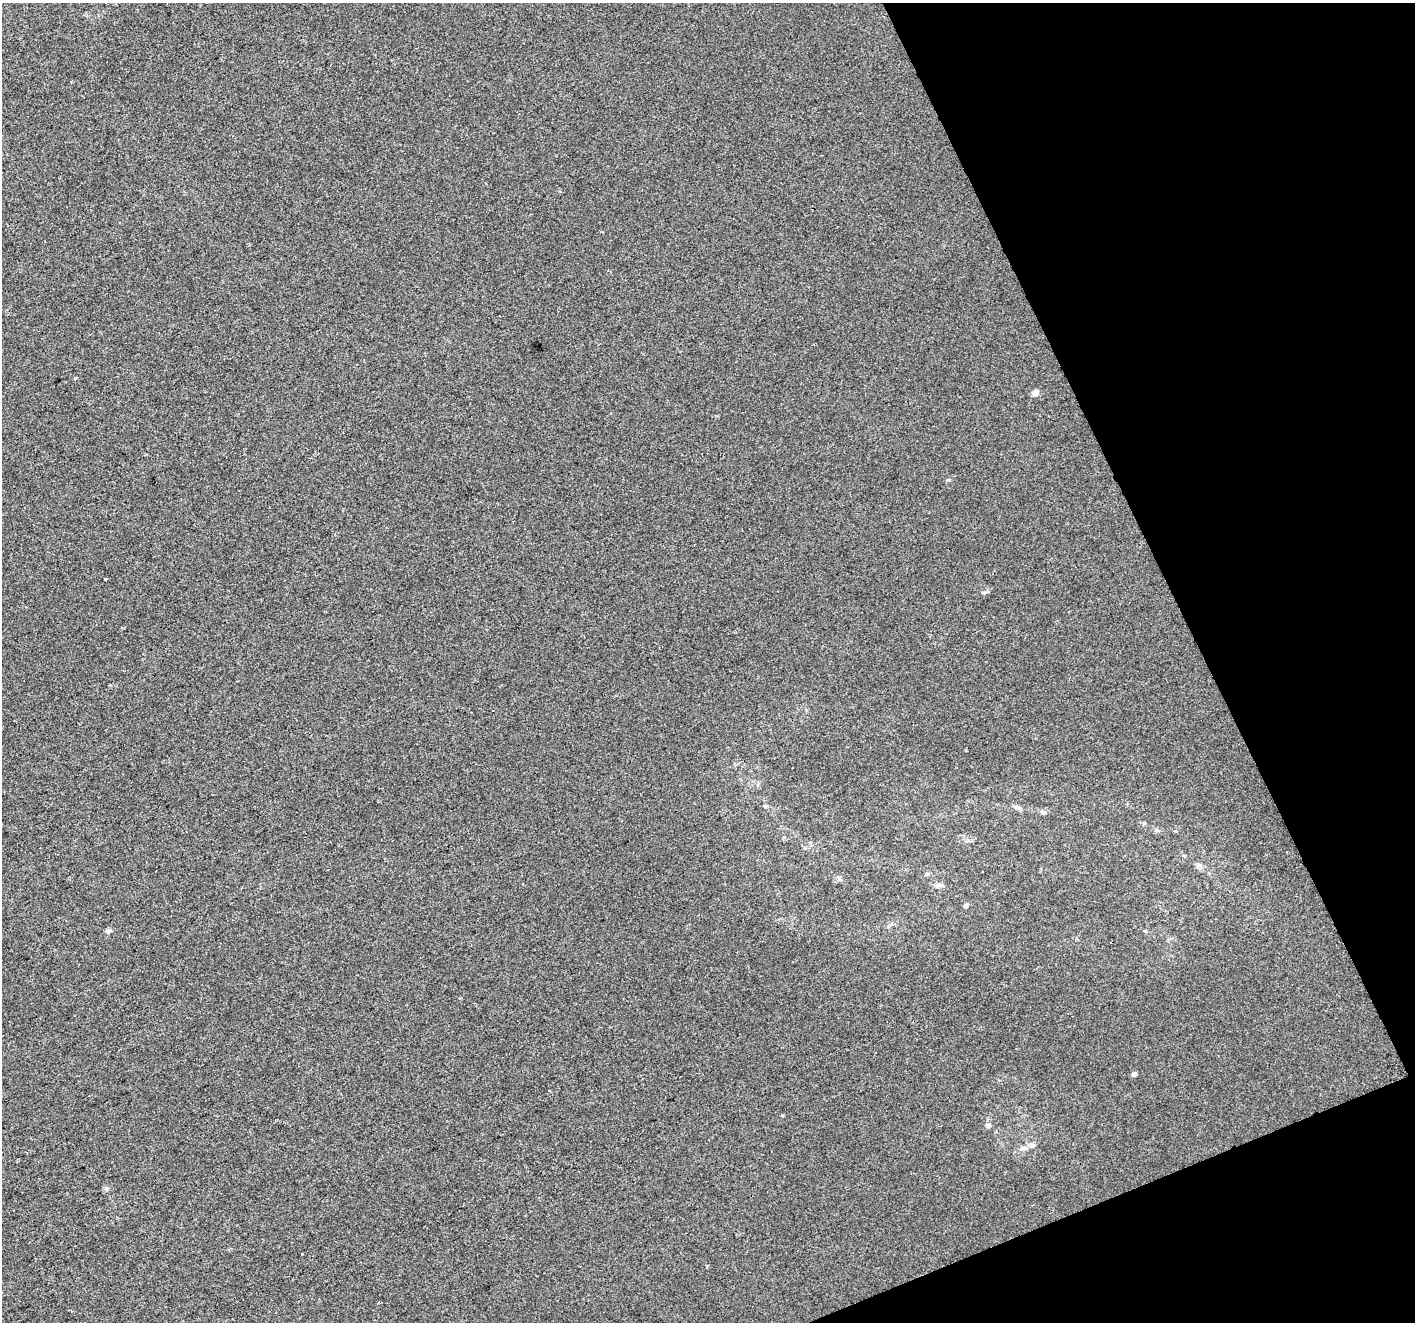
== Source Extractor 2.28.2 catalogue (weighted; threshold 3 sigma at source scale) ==
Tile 12 of 4 x 4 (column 4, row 3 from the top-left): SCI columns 4241-5653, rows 1467-2786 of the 5653 x 5515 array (HDU 1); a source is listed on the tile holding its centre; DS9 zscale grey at full resolution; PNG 1417 x 1324 px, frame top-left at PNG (2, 3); no overlay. Shown black and unused: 20% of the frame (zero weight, under 2 of 3 exposures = <1% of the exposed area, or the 3 px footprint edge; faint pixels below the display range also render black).
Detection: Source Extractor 2.28.2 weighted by HDU 2 'WHT'; one run over the whole footprint, this tile lists its part. Background -2.72e-04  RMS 0.0056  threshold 0.025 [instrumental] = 3 sigma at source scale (4.5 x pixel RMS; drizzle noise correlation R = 1.50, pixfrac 1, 0.0396/0.0396 arcsec/px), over >= 5 px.
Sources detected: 15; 1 cosmic-ray / hot-pixel residue — not listed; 1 inside a brighter listed object's ellipse — not listed separately; the other 13 listed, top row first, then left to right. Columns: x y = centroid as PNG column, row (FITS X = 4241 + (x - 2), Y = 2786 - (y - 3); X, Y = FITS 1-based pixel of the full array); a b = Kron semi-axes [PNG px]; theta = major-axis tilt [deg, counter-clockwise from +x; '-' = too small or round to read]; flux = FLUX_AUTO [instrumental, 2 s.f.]
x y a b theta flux
75 378 4 3 - 0.6
1035 393 5 4 - 4.9
106 579 3 2 - 1.3
984 592 6 4 2 0.78
1018 808 7 4 -1 1.1
1043 813 5 5 - 0.93
1199 865 8 4 -44 1.4
939 885 9 6 -1 1.5
966 905 7 5 27 1.1
108 931 7 5 45 1.1
1134 1074 5 4 - 2
988 1125 6 6 - 1.2
1024 1148 11 6 1 2.1
Unlisted compact peaks at least as high as the median listed source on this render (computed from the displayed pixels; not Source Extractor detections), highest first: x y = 106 1188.